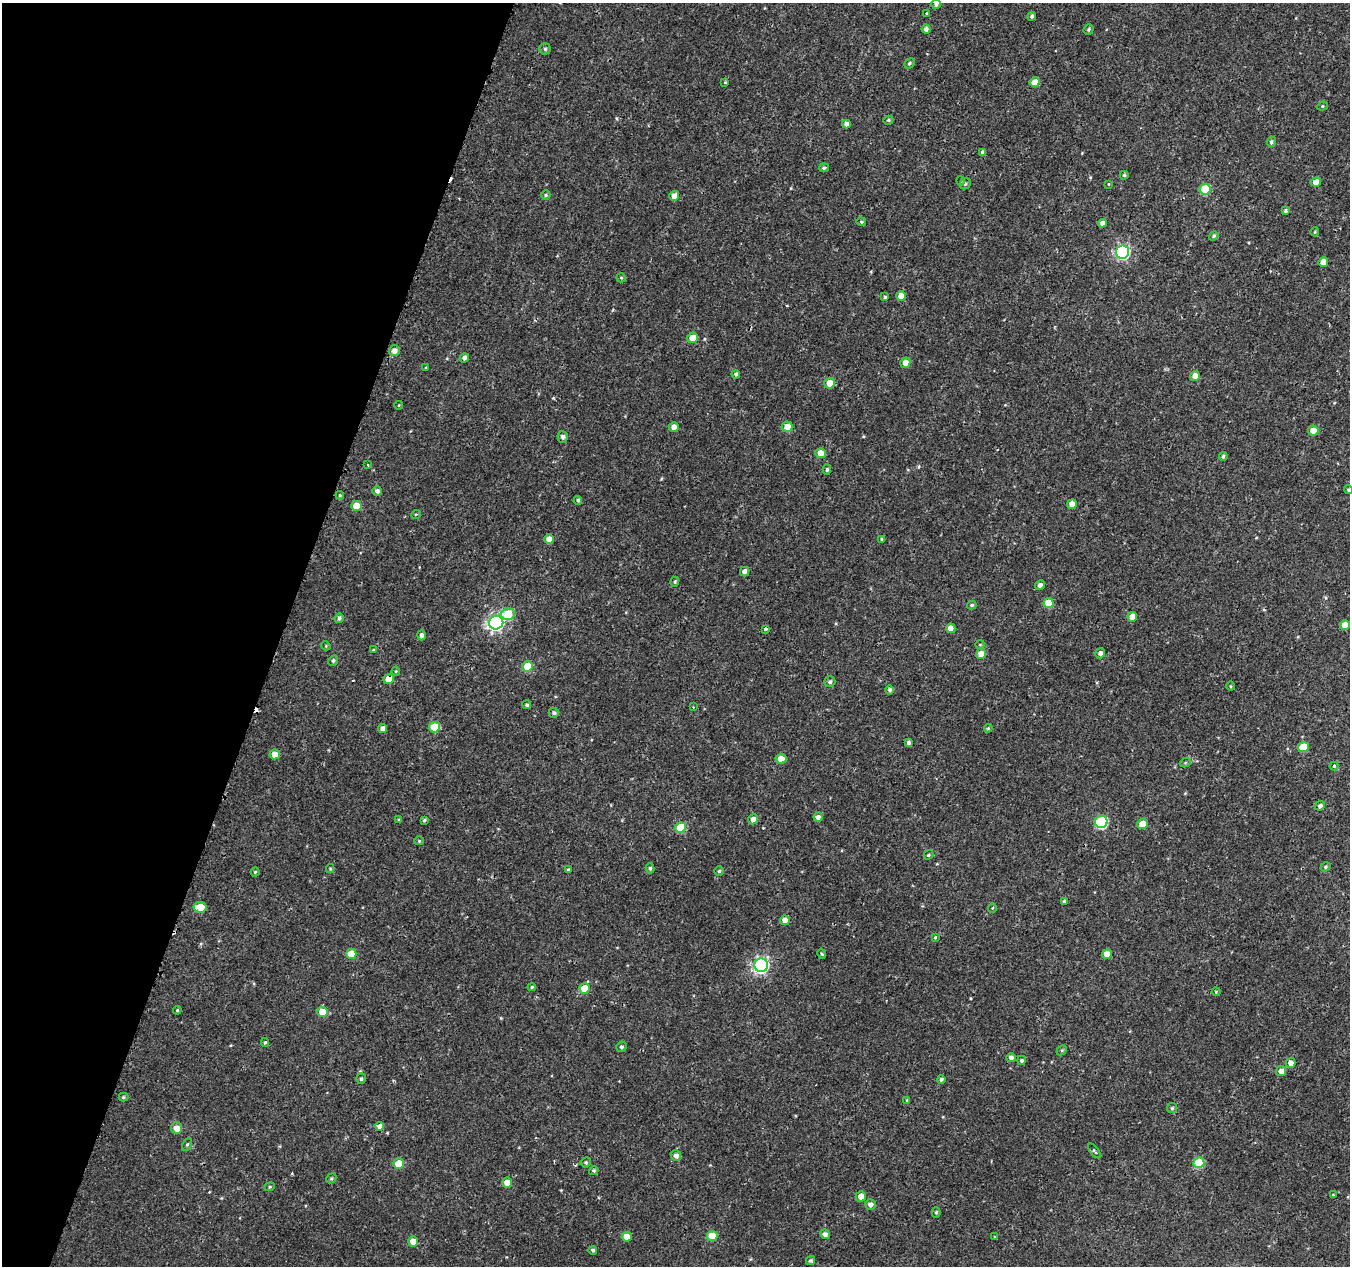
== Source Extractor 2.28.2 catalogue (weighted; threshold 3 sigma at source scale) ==
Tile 9 of 4 x 4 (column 1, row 3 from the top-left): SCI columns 9-1356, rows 1545-2808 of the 5417 x 5589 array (HDU 1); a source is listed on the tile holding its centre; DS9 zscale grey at full resolution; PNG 1352 x 1268 px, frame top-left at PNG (2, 3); each listed source drawn as its Kron ellipse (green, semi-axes under 4 px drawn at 4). Shown black and unused: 21% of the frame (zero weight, under 2 of 3 exposures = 2% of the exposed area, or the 3 px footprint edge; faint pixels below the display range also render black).
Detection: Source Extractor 2.28.2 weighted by HDU 2 'WHT'; one run over the whole footprint, this tile lists its part. Background 9.53e-04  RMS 0.0026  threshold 0.0118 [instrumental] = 3 sigma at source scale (4.5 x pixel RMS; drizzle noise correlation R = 1.50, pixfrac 1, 0.0396/0.0396 arcsec/px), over >= 5 px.
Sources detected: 164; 3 cosmic-ray / hot-pixel residue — neither listed nor drawn; the other 161 listed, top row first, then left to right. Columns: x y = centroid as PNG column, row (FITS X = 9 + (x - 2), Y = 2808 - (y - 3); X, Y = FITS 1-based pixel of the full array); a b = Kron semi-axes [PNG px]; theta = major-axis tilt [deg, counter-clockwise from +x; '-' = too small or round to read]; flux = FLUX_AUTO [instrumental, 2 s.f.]
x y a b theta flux
936 4 5 4 - 0.74
926 13 3 3 - 1.5
1032 16 4 4 - 0.55
926 29 4 4 - 0.98
1089 29 5 5 - 0.43
545 49 5 5 - 0.47
909 63 6 4 42 0.46
725 82 3 3 - 0.47
1035 82 5 4 - 2.8
1322 106 5 4 - 0.34
888 120 5 4 - 0.34
846 124 4 4 - 1.1
1271 142 5 4 - 0.5
983 153 4 4 - 0.79
824 168 5 4 - 0.52
1124 175 4 4 - 0.41
961 181 5 3 - 0.21
1316 182 5 4 - 2.5
965 184 6 5 - 0.52
1109 184 3 3 - 0.49
1205 189 5 5 - 13
546 195 5 4 - 0.35
674 196 5 4 - 2.1
1285 211 3 3 - 0.74
861 222 5 4 - 0.31
1102 223 4 4 - 1.1
1315 232 4 4 - 0.27
1214 236 5 4 - 0.43
1122 252 6 6 - 49
1323 262 5 4 - 2.4
621 278 5 4 - 0.34
901 296 5 5 - 2.8
885 297 4 4 - 0.34
692 338 5 5 - 2.5
394 351 5 5 - 1.6
464 358 5 4 - 1.1
905 363 5 5 - 1.8
426 367 3 3 - 0.23
736 374 4 4 - 0.58
1195 376 5 4 - 2.4
830 383 5 5 - 3.2
399 405 4 3 - 0.18
674 427 5 5 - 1.4
787 427 5 5 - 2.9
1313 431 5 5 - 2.4
563 437 6 5 - 0.76
820 453 5 5 - 2.6
1223 456 4 4 - 0.44
368 465 4 2 - 0.19
827 470 5 4 - 0.42
1348 490 4 4 - 0.36
377 491 4 4 - 0.86
340 495 4 4 - 0.28
578 500 4 4 - 0.47
1072 504 5 5 - 2.1
356 506 5 5 - 4.4
416 514 5 3 - 0.25
549 539 5 4 - 2.3
882 539 4 3 - 0.43
745 572 5 4 - 1.1
675 582 5 4 - 0.35
1040 585 5 4 - 0.87
1048 603 5 5 - 6
972 605 4 3 - 0.39
508 614 7 6 - 7.3
1132 617 5 5 - 2.3
339 618 5 4 - 0.63
496 623 7 7 - 66
1345 625 5 5 - 3.4
951 628 5 4 - 2.3
765 629 3 3 - 3.1
421 635 5 4 - 0.78
980 645 5 3 - 0.23
326 646 5 4 - 0.26
373 650 4 3 - 0.22
1100 653 5 4 - 0.88
981 654 5 5 - 2.9
333 661 5 4 - 0.47
527 666 5 5 - 6.8
396 671 4 4 - 0.32
389 679 5 5 - 3.6
830 682 5 5 - 0.52
1230 686 4 3 - 0.24
890 690 4 4 - 0.54
527 705 4 4 - 0.47
693 707 3 3 - 0.24
554 713 5 5 - 0.56
434 727 5 5 - 6.3
988 728 4 3 - 0.34
383 729 4 4 - 1.3
909 742 4 4 - 0.61
1303 747 5 5 - 5.5
275 754 5 5 - 2.8
781 759 5 5 - 2.4
1185 763 5 3 - 0.3
1334 766 4 4 - 0.36
1320 806 5 4 - 0.7
818 817 4 4 - 1.1
753 819 5 5 - 1.4
399 820 4 4 - 0.32
424 820 4 4 - 0.41
1101 822 6 6 - 25
1143 824 5 5 - 3.6
680 828 5 5 - 8.8
419 841 4 4 - 0.27
928 855 5 4 - 0.39
1325 867 5 4 - 0.43
650 868 5 4 - 0.45
330 869 4 4 - 0.26
568 870 3 3 - 0.37
719 871 5 4 - 0.41
255 872 4 4 - 0.32
1064 901 4 3 - 0.41
200 907 6 5 - 6
992 908 5 3 - 0.24
785 920 5 5 - 2
935 937 3 3 - 0.26
351 954 5 5 - 5.3
822 954 5 3 - 0.32
1107 954 5 5 - 2.7
761 965 7 6 - 65
532 987 4 4 - 0.35
584 989 5 5 - 6.4
1216 992 4 4 - 0.25
177 1010 4 4 - 0.33
323 1012 5 5 - 6
265 1042 4 4 - 0.36
621 1047 5 5 - 0.57
1062 1050 6 4 44 0.34
1011 1058 4 4 - 0.98
1022 1060 4 4 - 0.48
1291 1063 5 5 - 1.6
1281 1071 5 5 - 1.5
361 1079 5 4 - 0.49
941 1079 4 4 - 0.55
123 1097 5 4 - 0.33
907 1100 4 4 - 0.32
1172 1108 5 5 - 0.38
379 1126 5 4 - 4.2
177 1128 5 5 - 2.1
187 1144 6 4 61 0.41
1094 1151 8 3 -53 0.39
676 1156 5 5 - 1.2
586 1162 5 5 - 0.42
1199 1163 5 5 - 11
399 1164 5 5 - 5.3
594 1171 5 4 - 0.38
331 1178 5 4 - 0.38
507 1183 5 5 - 2.5
270 1187 5 4 - 0.33
1333 1195 3 3 - 0.25
861 1196 5 5 - 2.2
870 1204 5 5 - 1.2
936 1212 5 4 - 0.34
825 1234 5 4 - 1.1
712 1236 5 5 - 6
627 1237 5 5 - 2.5
995 1237 3 3 - 0.22
413 1242 5 5 - 3.2
593 1250 4 4 - 0.46
811 1260 5 4 - 0.53
Overlapping masked pixels (flux is a lower limit): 3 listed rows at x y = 389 679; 1303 747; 379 1126
Isophote crosses this tile's border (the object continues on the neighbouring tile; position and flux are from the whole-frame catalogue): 3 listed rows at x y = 936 4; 1348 490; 811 1260